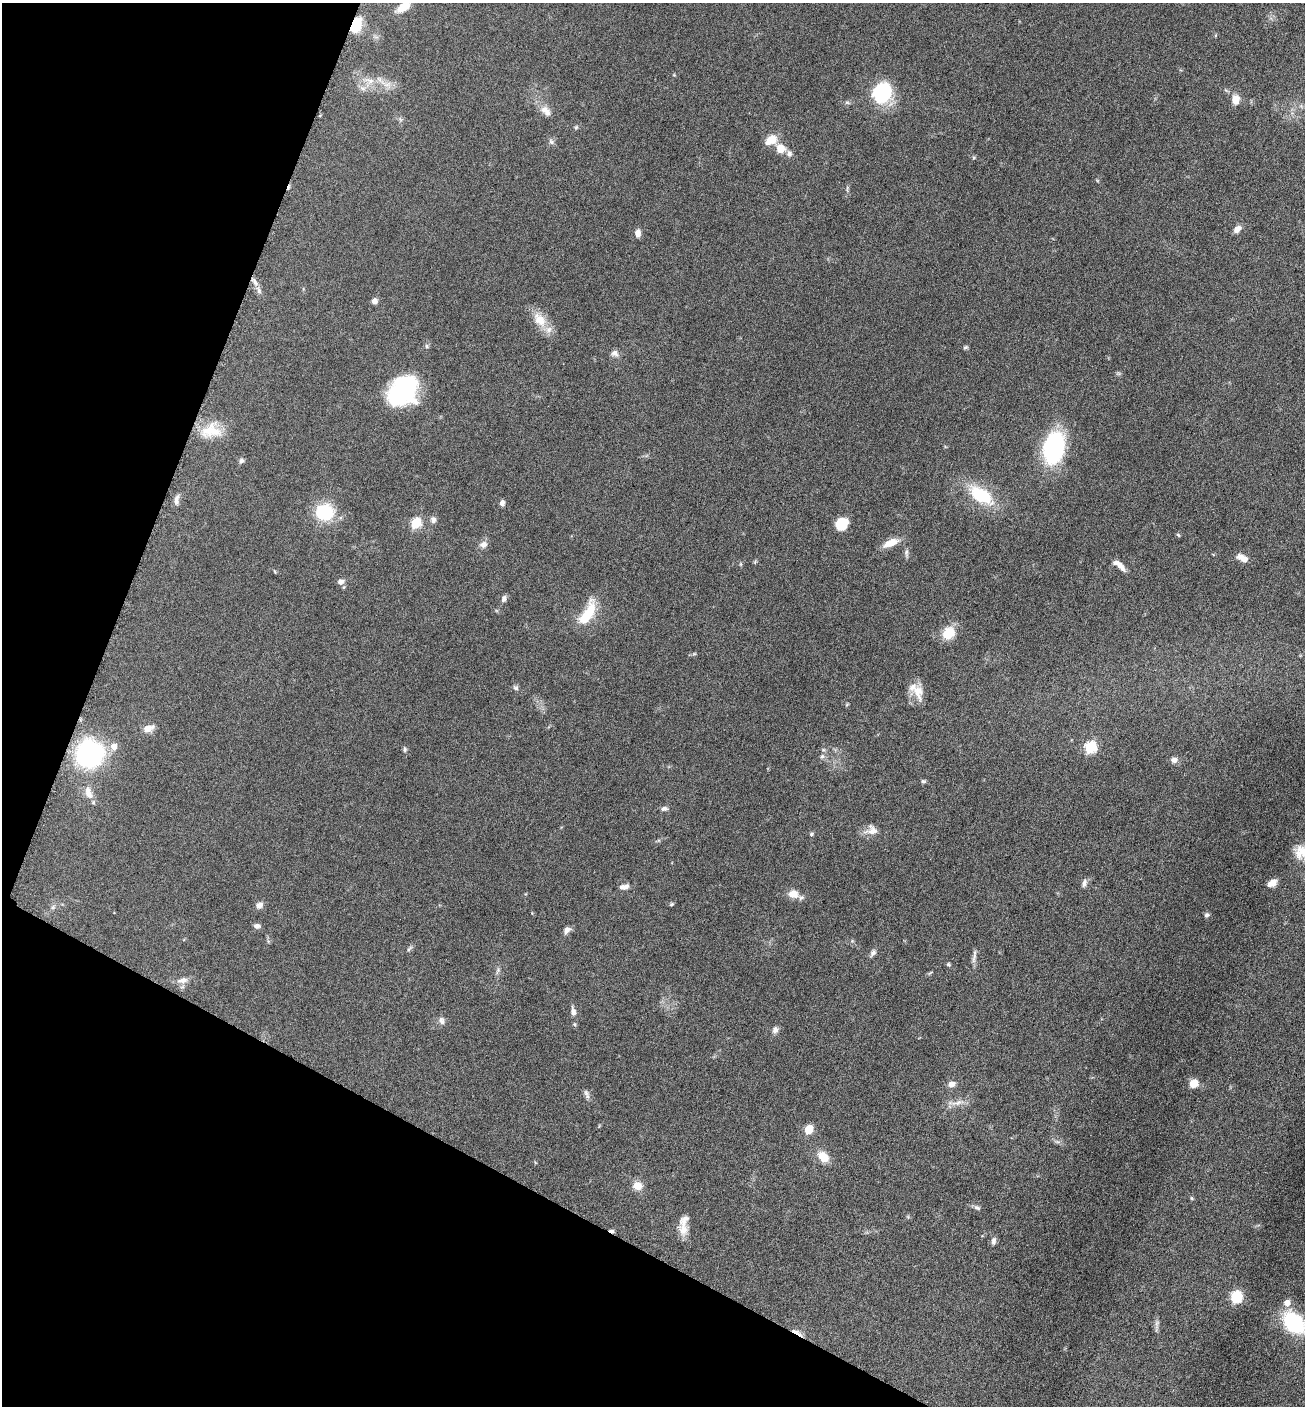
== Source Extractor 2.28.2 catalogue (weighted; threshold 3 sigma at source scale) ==
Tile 9 of 4 x 4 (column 1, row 3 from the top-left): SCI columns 286-1588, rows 1410-2813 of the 5650 x 5633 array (HDU 1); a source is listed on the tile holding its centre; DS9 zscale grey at full resolution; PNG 1307 x 1408 px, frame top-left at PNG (2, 3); no overlay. Shown black and unused: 22% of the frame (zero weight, under 6 of 12 exposures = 1% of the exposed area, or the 3 px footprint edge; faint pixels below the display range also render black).
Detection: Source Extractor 2.28.2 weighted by HDU 2 'WHT'; one run over the whole footprint, this tile lists its part. Background 0.088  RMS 0.0039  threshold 0.0158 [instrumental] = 3 sigma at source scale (4.09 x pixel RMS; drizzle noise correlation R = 1.36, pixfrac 0.8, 0.05/0.05 arcsec/px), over >= 5 px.
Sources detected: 103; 1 inside a brighter object's white glare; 1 cosmic-ray / hot-pixel residue — not listed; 6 inside a brighter listed object's ellipse — not listed separately; the other 95 listed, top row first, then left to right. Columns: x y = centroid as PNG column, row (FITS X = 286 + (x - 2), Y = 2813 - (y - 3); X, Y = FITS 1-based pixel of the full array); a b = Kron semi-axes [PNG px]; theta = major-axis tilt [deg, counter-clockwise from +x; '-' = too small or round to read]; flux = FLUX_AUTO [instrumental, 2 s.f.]
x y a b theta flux
403 7 15 7 33 6.2
356 23 15 14 - 8.2
369 80 19 8 -14 4.6
363 88 10 6 -27 1.5
882 93 19 17 68 28
1235 100 12 9 89 3.6
546 111 17 10 -49 3.3
576 127 6 5 - 0.54
771 140 12 8 31 6.7
551 142 9 6 -50 0.97
780 148 9 9 - 4.9
789 154 9 8 - 1.5
1237 229 9 6 42 2.3
638 233 10 6 87 1.8
255 282 11 5 -60 1.5
374 301 5 5 - 2.5
540 320 25 15 -54 6.7
427 346 6 5 - 0.61
965 348 6 4 34 0.6
615 353 10 9 - 1.6
403 390 30 23 45 41
211 431 29 20 12 9.8
1054 448 33 19 78 44
241 461 7 6 - 0.94
981 495 32 16 -33 18
177 500 15 6 84 1.5
502 503 6 5 - 1.3
324 512 16 14 -4 20
433 520 8 7 - 1.4
416 523 6 5 - 25
842 523 11 9 43 9.3
1178 535 6 4 -44 0.47
891 543 19 8 22 4.9
483 544 10 9 - 2
906 552 11 5 89 1
1242 558 14 7 -30 3.1
740 564 6 4 -90 0.43
1120 565 17 6 -34 2.8
275 571 6 3 -71 0.33
340 582 8 6 27 1.7
504 599 9 6 71 1.3
589 612 27 12 63 12
948 633 14 12 51 7.8
694 654 6 4 18 0.48
516 688 7 6 - 0.91
918 691 23 12 -75 5
847 704 6 3 20 0.36
148 728 14 8 18 2.9
1090 747 6 6 - 34
405 749 8 5 -83 0.72
90 754 34 33 - 39
822 756 8 6 62 1
1174 760 8 7 - 1.7
923 781 6 5 - 0.65
88 793 19 10 -72 3.6
664 809 9 5 8 1.2
871 830 17 13 5 3.4
811 834 5 4 - 0.69
1084 883 11 5 78 1.2
1272 883 10 7 30 3
624 887 13 6 6 1.9
793 894 14 10 -11 3.7
671 904 6 4 27 0.52
259 905 8 6 55 2.1
53 907 6 5 - 0.73
1206 915 6 5 - 0.89
257 926 8 6 -10 1.3
567 930 11 6 41 1.6
852 941 5 5 - 0.46
409 949 11 3 54 0.72
873 953 10 6 57 1.2
974 958 19 4 77 1.6
948 964 5 4 - 0.61
498 970 8 5 60 0.8
182 980 14 8 9 2.8
573 1012 13 7 -79 1.8
441 1021 11 7 -72 1.4
775 1030 9 7 72 1.4
951 1084 9 7 20 2.1
1194 1084 9 7 43 4.4
587 1094 13 6 -72 1.3
957 1103 24 7 13 3
809 1129 6 5 - 13
1057 1142 7 4 -2 0.76
823 1157 12 9 -44 6.1
637 1186 11 10 - 3.9
1192 1198 6 4 -88 0.45
977 1208 10 5 -24 0.96
683 1229 17 14 -62 4
994 1241 10 6 85 1.3
1236 1297 6 6 - 36
1287 1303 6 6 - 3.1
1294 1323 22 15 -45 29
1157 1325 19 5 84 1.4
797 1332 18 4 -30 1.9
Overlapping masked pixels (flux is a lower limit): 2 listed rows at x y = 356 23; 797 1332
Isophote crosses this tile's border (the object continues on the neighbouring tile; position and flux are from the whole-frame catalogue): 1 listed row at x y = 1294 1323